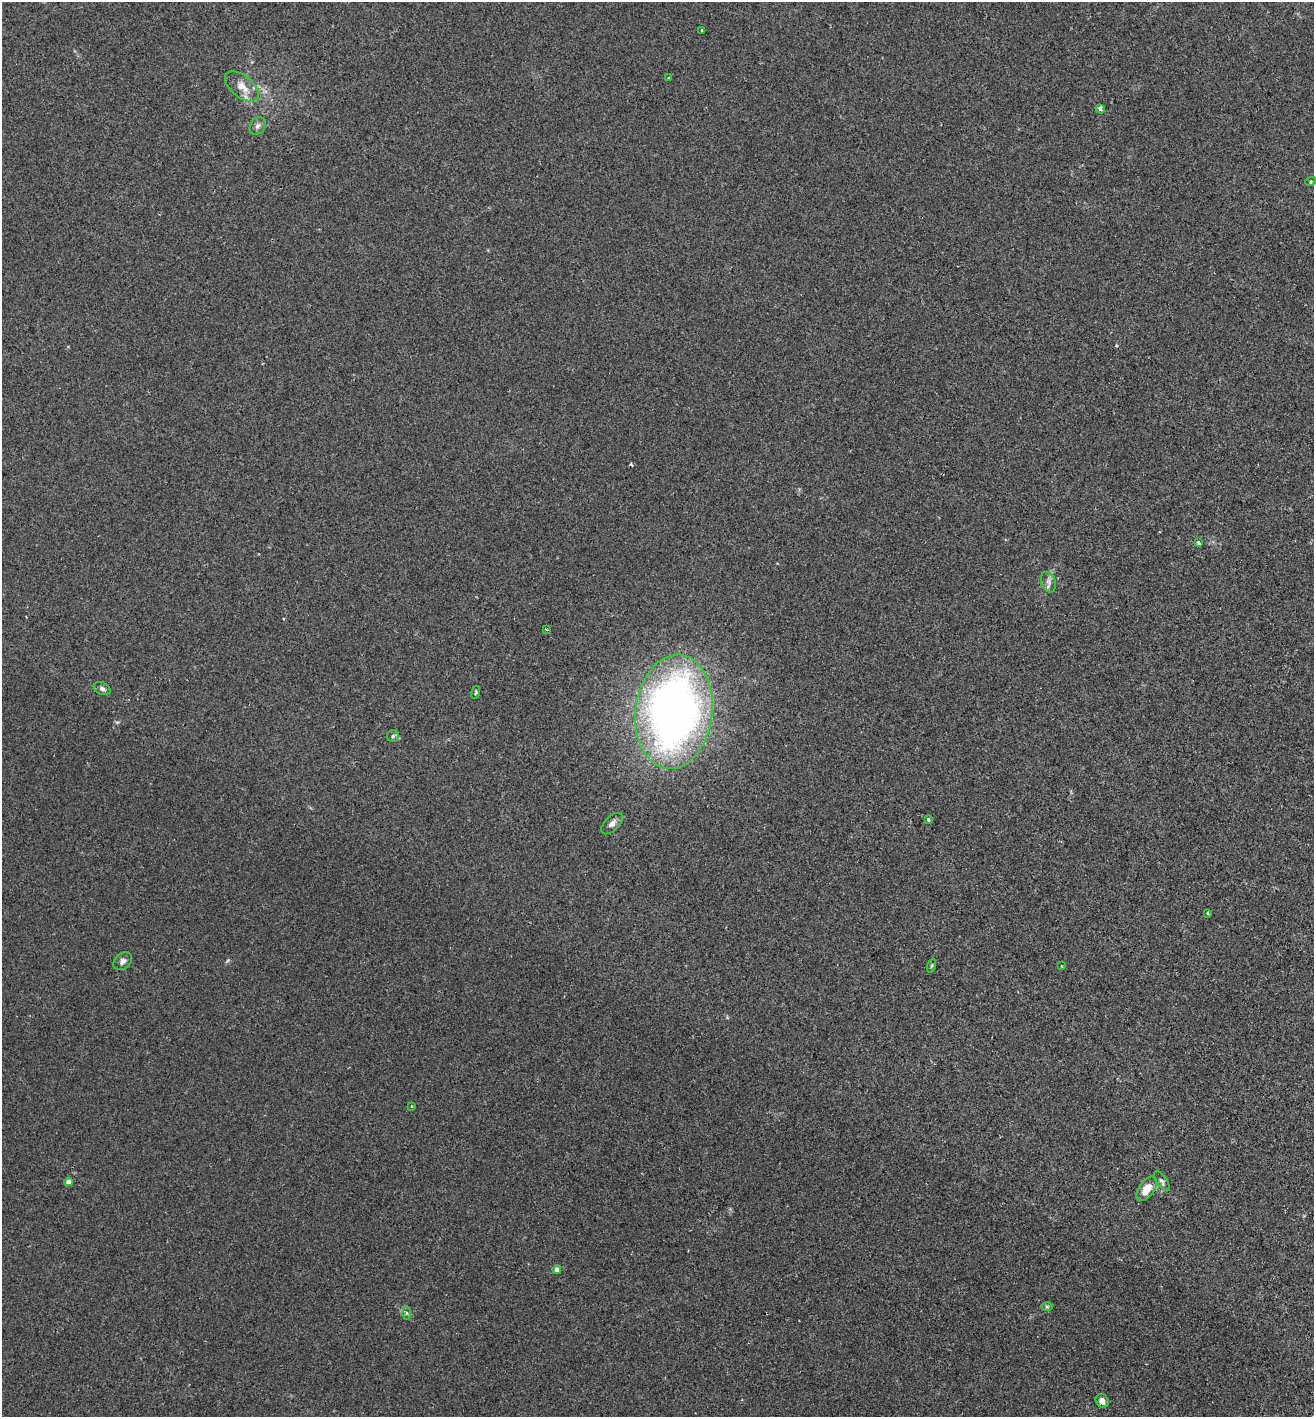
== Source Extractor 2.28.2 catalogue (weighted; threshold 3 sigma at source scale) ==
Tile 6 of 4 x 4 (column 2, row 2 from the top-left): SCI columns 1509-2820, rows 2857-4271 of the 5774 x 5714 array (HDU 1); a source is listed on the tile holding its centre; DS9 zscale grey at full resolution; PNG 1316 x 1419 px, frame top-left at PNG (2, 2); each listed source drawn as its Kron ellipse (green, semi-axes under 4 px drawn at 4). Shown black and unused: <1% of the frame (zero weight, under 2 of 3 exposures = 3% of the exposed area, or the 3 px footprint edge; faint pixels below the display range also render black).
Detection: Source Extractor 2.28.2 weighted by HDU 2 'WHT'; one run over the whole footprint, this tile lists its part. Background 0.0195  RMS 0.0065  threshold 0.0293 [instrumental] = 3 sigma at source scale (4.5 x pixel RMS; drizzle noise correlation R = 1.50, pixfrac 1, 0.05/0.05 arcsec/px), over >= 5 px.
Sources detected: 28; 1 cosmic-ray / hot-pixel residue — neither listed nor drawn; the other 27 listed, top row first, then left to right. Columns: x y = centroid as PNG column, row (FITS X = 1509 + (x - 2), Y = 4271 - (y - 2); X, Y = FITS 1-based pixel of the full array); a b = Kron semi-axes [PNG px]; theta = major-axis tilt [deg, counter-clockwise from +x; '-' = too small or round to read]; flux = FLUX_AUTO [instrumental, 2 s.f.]
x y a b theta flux
702 31 3 3 - 2.9
669 78 3 3 - 0.49
242 86 20 10 -39 8
1100 109 4 3 - 3.4
258 126 9 7 55 2.3
1311 181 5 3 - 0.65
1199 543 4 3 - 3.7
1048 582 10 7 -70 2.7
546 630 3 2 - 0.65
102 689 9 6 -25 2.1
476 692 6 4 72 0.82
674 712 57 38 83 430
393 736 6 6 - 1.3
928 819 3 3 - 1.3
612 823 13 7 44 3
1208 913 4 3 - 0.98
123 961 10 7 42 2.6
931 966 7 3 71 0.79
1061 966 2 2 - 0.57
412 1106 4 2 - 0.44
1162 1181 11 5 -55 1.8
69 1182 4 4 - 4.8
1147 1189 14 7 54 9.4
557 1270 4 4 - 5.5
1047 1307 6 4 0 0.88
406 1313 6 4 -88 1.2
1102 1401 7 6 - 3.2